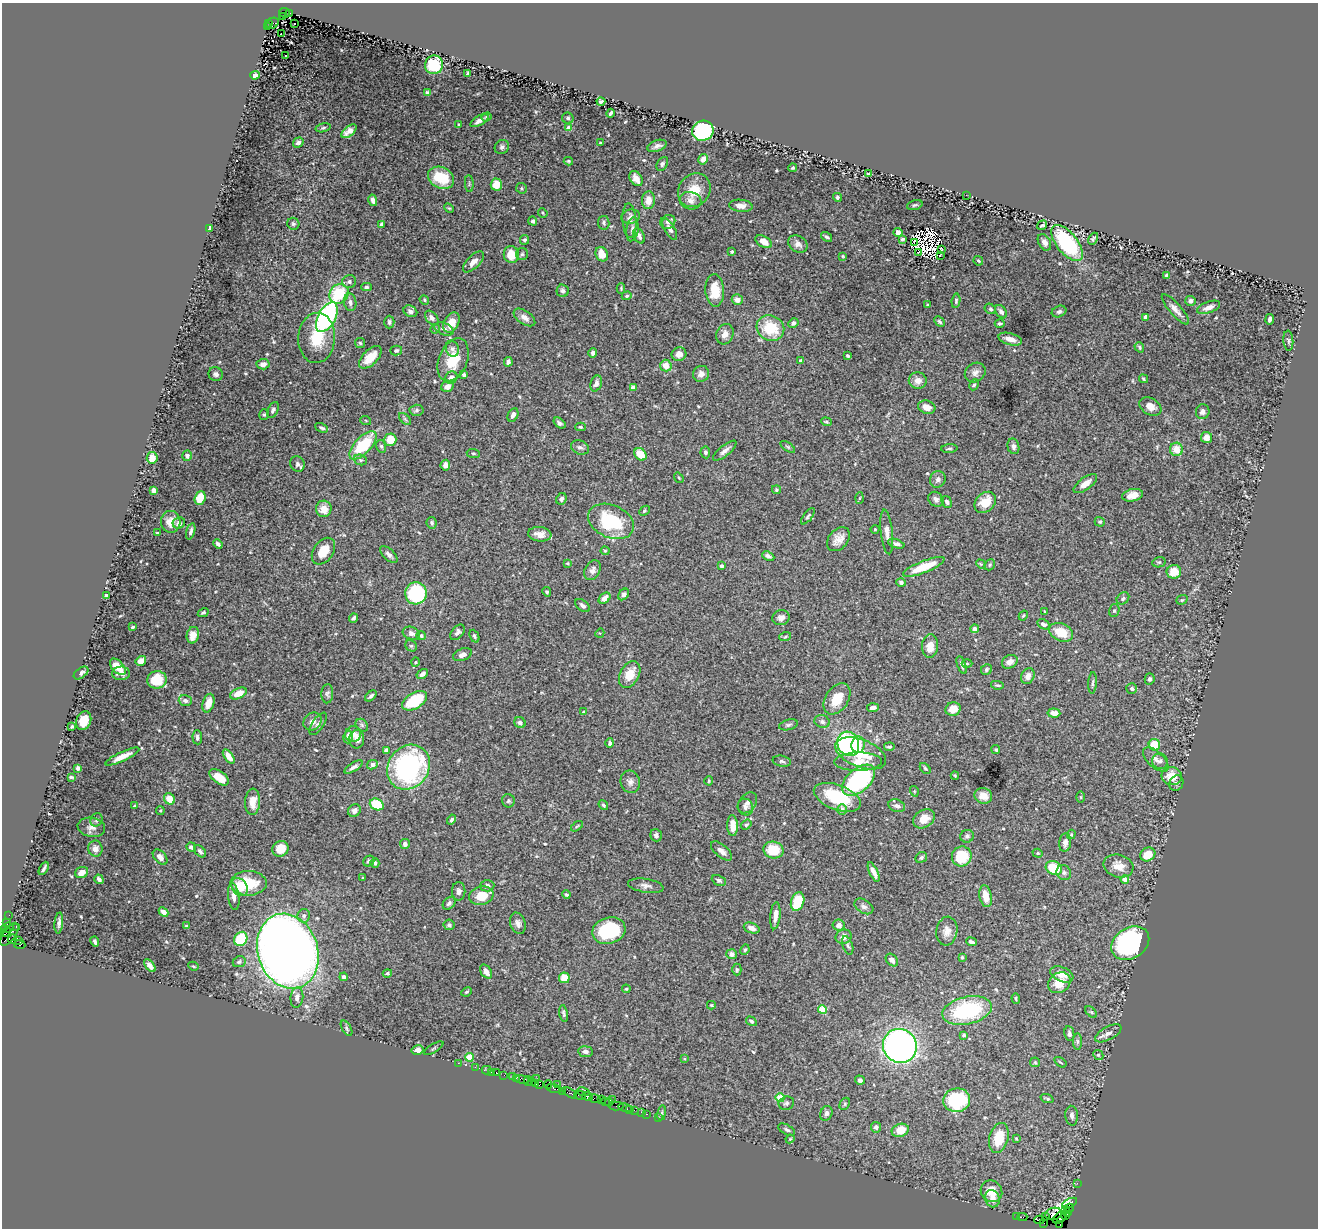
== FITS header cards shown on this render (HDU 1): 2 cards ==
NAXIS1  =                 1316
NAXIS2  =                 1226

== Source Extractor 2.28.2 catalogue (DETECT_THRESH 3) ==
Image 1316 x 1226 px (HDU 1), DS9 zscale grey, 1 PNG px = 1 image px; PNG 1320 x 1230 px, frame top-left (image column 1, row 1226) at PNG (2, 3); each listed source drawn as its Kron ellipse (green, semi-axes under 4 px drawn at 4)
Background 1.93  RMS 0.042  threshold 0.125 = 3 sigma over >= 5 px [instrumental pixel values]
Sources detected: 545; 5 with non-positive FLUX_AUTO (blend fragments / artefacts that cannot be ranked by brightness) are neither listed nor drawn; of the other 540, the 500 brightest by FLUX_AUTO listed and drawn (40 fainter detections omitted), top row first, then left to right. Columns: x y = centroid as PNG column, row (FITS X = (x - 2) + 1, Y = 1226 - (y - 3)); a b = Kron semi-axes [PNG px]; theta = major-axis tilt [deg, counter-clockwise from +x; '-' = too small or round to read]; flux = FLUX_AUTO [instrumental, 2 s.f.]
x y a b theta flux
285 13 5 5 - 1300
289 13 3 2 - 270
282 17 3 2 - 330
269 23 3 3 - 200
273 23 6 5 - 550
295 23 3 2 - 16
267 27 3 3 - 360
281 33 3 2 - 6.3
286 56 3 3 - 33
434 65 9 9 - 100
468 73 3 3 - 6.1
255 75 5 4 - 9.6
427 93 4 3 - 4.7
601 102 4 3 - 5.8
611 113 4 3 - 5.4
487 117 5 4 - 4.9
568 118 6 5 - 6.8
479 120 10 5 31 15
459 125 3 3 - 3.3
323 128 7 4 14 4.8
569 128 4 4 - 37
349 131 9 5 39 23
703 131 11 10 - 330
298 142 5 4 - 11
600 143 3 3 - 3.9
657 146 10 5 19 11
502 147 7 6 - 7.5
703 159 5 5 - 13
568 161 5 3 - 3.6
662 164 7 5 59 6.3
793 168 4 4 - 4.2
868 174 4 2 - 3.1
441 178 13 10 -26 100
636 179 8 5 -57 21
469 184 8 3 -86 3.7
496 184 6 5 - 44
522 188 5 5 - 4.6
694 190 18 15 55 54
966 195 3 2 - 22
837 197 4 4 - 4.5
373 200 6 4 -74 13
648 200 9 6 85 27
690 201 11 9 -15 16
915 205 8 4 16 4.8
741 206 12 6 -5 14
449 208 5 3 - 3
543 213 5 4 - 3.3
631 217 9 7 13 10
533 221 5 4 - 5.3
629 221 17 7 -85 16
668 222 8 6 33 11
604 223 7 5 -82 6.8
293 224 6 6 - 5.5
381 224 4 3 - 7.8
1042 225 5 3 - 4.5
209 228 4 3 - 8.6
632 229 12 6 82 11
670 229 12 5 -60 13
898 232 4 4 - 14
639 236 8 5 -63 9.4
827 237 6 3 -37 4.6
902 239 4 3 - 4.3
1093 239 6 3 61 5.7
524 240 5 4 - 7.7
764 242 9 5 -30 26
914 242 4 2 - 2.8
1044 242 9 6 -61 16
1067 243 21 10 -51 260
798 244 10 8 -32 16
941 249 3 2 - 2.6
732 251 3 3 - 4.8
918 252 3 2 - 7.8
522 254 6 6 - 5.6
602 254 7 6 - 35
511 255 8 7 - 46
940 255 3 2 - 4.1
842 256 3 3 - 2.7
978 261 5 4 - 3.5
473 262 13 6 45 20
1167 275 4 3 - 10
349 281 7 6 - 8.1
366 287 5 4 - 5.1
621 288 5 4 - 3
715 290 16 9 -86 69
563 291 6 6 - 7.6
339 294 10 9 - 120
627 296 5 4 - 3.9
424 300 5 4 - 3.7
737 300 5 5 - 20
956 301 7 4 84 4.8
1190 301 5 5 - 9
350 302 9 6 -81 10
928 304 4 3 - 2.9
1209 307 12 5 20 17
990 309 6 5 - 5.1
1175 309 19 6 -49 19
410 311 7 5 -27 12
1059 311 7 5 21 7.5
1001 312 7 5 -55 9.6
327 317 16 8 62 510
524 317 12 6 -35 16
1146 317 4 4 - 27
432 318 8 5 -51 10
1270 319 5 3 - 8.8
389 322 6 5 - 6.5
940 322 6 4 -45 4.5
451 323 11 7 62 34
793 323 5 4 - 8.6
1000 324 5 4 - 5.3
770 328 14 12 -28 110
435 329 5 4 - 3.6
444 329 10 6 -20 11
725 334 10 8 66 20
317 338 25 18 87 84
1010 339 12 6 -15 23
1288 341 10 5 -85 6
360 343 5 5 - 4.5
1139 347 5 4 - 5.1
452 349 8 6 -72 10
396 350 6 4 15 4.9
593 353 5 4 - 6.8
679 354 7 7 - 16
848 356 3 3 - 4.2
370 357 14 7 45 40
453 360 22 14 68 74
801 361 4 4 - 9.3
508 362 5 4 - 7.6
263 364 6 5 - 15
666 366 6 5 - 28
975 372 11 9 36 15
216 374 7 7 - 9
701 374 8 7 - 14
464 375 4 4 - 6.6
451 378 6 6 - 13
1143 379 5 4 - 3.2
918 381 9 8 - 22
596 383 8 5 72 11
974 385 6 4 64 4.6
447 386 6 5 - 14
633 388 4 4 - 40
927 407 9 6 -18 21
1150 407 12 8 -31 22
273 410 8 5 64 7
416 410 7 5 3 5.4
1203 412 7 6 - 12
264 415 5 4 - 4.5
513 415 7 5 63 12
405 419 7 4 -45 5.3
366 421 5 3 - 3
826 422 5 4 - 3.4
559 423 7 4 -37 7.9
580 427 5 4 - 4.5
322 428 7 3 -24 5.9
1206 437 6 5 - 19
390 440 6 6 - 47
363 445 18 8 47 130
381 446 6 5 - 6
1013 446 8 5 -76 9.7
580 447 9 6 -20 9.3
788 447 8 4 -36 4.5
949 449 8 3 5 4.2
1176 449 6 6 - 41
725 451 14 5 39 14
705 452 6 5 - 6
473 453 7 4 -6 4
640 454 7 5 -44 56
187 456 5 4 - 7.1
152 458 6 5 - 32
360 460 7 5 -21 5.3
297 464 8 7 - 10
445 465 5 5 - 17
679 478 5 3 - 3
938 479 8 7 - 10
1085 484 14 6 36 27
154 490 4 4 - 14
776 490 4 4 - 3.8
1133 495 10 6 14 23
200 498 7 5 67 69
860 498 5 3 - 3.5
561 499 6 5 - 8.1
936 499 8 7 - 9.8
947 502 6 5 - 7.5
985 502 12 9 44 50
324 509 8 8 - 35
644 511 6 4 42 3.6
808 516 10 4 52 5.1
611 521 24 16 -24 180
171 522 11 9 -85 31
1100 522 5 4 - 4.5
179 523 6 5 - 13
432 523 6 5 - 6.1
875 529 4 4 - 3.3
191 531 8 4 73 7.6
887 532 22 6 -84 22
157 533 3 2 - 3.4
540 534 12 7 -6 23
838 539 13 9 49 24
218 544 5 3 - 7.4
896 544 8 4 -19 12
323 551 15 9 54 49
605 551 4 4 - 3.2
389 555 11 5 -45 11
768 556 6 4 -25 8.5
1159 562 7 5 11 4.3
567 563 4 3 - 2.9
981 564 5 4 - 2.6
990 565 6 5 - 3.9
721 566 3 3 - 8.4
924 567 22 6 22 79
592 570 10 7 61 14
1174 572 7 6 - 37
901 582 5 4 - 6.6
547 592 5 4 - 4
416 593 11 10 - 300
624 594 6 4 50 8.9
106 595 3 3 - 6.2
605 598 7 4 41 22
1123 598 7 5 42 6.1
1182 600 6 4 20 3.6
582 606 8 5 -41 8.6
1045 611 3 2 - 2.6
1114 611 6 5 - 5.5
203 613 5 3 - 4.9
1023 616 5 3 - 2.9
353 618 5 3 - 5.8
781 618 9 7 15 13
1043 624 7 4 -29 7.8
133 627 3 3 - 4.1
975 629 4 4 - 21
457 632 9 5 50 10
1061 632 12 8 -25 57
411 633 9 6 -20 14
600 633 5 4 - 2.9
193 635 8 6 78 26
421 636 4 4 - 5.2
474 636 7 4 -66 5.9
785 637 6 3 20 3.6
411 646 6 5 - 4.8
930 646 12 8 85 33
462 655 10 6 21 15
141 661 5 4 - 19
415 662 5 3 - 2.7
1010 662 8 6 29 18
967 663 5 3 - 3.1
962 665 9 4 -70 7.9
118 667 10 5 -47 35
986 669 6 5 - 5.7
81 673 8 5 37 9.6
121 673 9 6 1 13
422 674 6 4 32 9.5
630 674 14 9 61 44
1028 676 8 6 65 18
1150 679 5 5 - 6.8
157 680 10 8 7 69
1093 683 11 3 86 5.2
997 685 6 4 -10 4.4
1132 688 5 5 - 5.7
238 693 9 5 25 32
327 694 9 6 86 7.2
371 696 7 4 41 6.9
837 699 17 11 56 58
185 701 6 5 - 7.8
415 701 13 7 31 120
208 703 9 5 74 32
873 708 6 4 6 12
953 709 7 6 - 38
583 712 3 3 - 3.8
1054 713 6 4 -5 24
84 721 10 7 69 38
313 722 10 8 40 16
822 722 8 6 -19 8.4
520 723 6 5 - 9.5
318 724 13 5 56 9
362 725 7 5 -47 5.6
788 725 9 5 13 6.6
72 727 3 3 - 3.3
353 734 8 7 - 22
197 737 7 5 -86 7.4
348 737 6 4 76 13
357 739 9 7 82 18
610 743 5 4 - 5.9
848 744 12 10 -65 370
858 745 8 6 83 27
1154 745 6 5 - 72
889 747 5 4 - 5.2
386 750 4 4 - 10
996 750 4 4 - 5.3
861 753 27 13 -21 90
229 756 8 4 -55 25
122 757 18 4 25 27
1156 760 16 8 -43 19
782 761 9 5 -12 7.2
1160 761 8 7 - 10
858 762 24 9 1 42
372 765 5 4 - 10
354 767 10 4 31 9.6
408 767 23 20 54 440
78 768 4 4 - 7.7
925 768 6 4 -47 4.3
955 776 4 4 - 2.6
1172 776 10 9 - 44
71 777 4 3 - 4.3
219 777 11 6 -36 40
859 780 19 11 41 310
709 781 4 4 - 3
630 782 11 9 -75 15
1176 783 8 6 61 7.5
914 791 5 3 - 2.6
983 796 9 7 -20 28
837 797 24 12 -21 140
1081 797 6 4 -90 3.5
169 799 6 5 - 42
508 801 7 6 - 5.6
252 802 13 7 87 33
747 803 11 8 51 12
377 804 7 5 -25 97
603 805 5 4 - 4.3
134 806 4 3 - 2.9
897 806 8 6 -20 10
745 807 8 7 - 11
354 810 7 6 - 9.9
842 810 5 5 - 16
160 811 4 3 - 3.4
924 819 11 8 31 36
96 820 7 6 - 7.1
451 820 5 4 - 5.8
746 825 6 4 37 4.5
577 826 7 3 37 3.4
733 826 10 5 -87 38
91 827 14 9 -11 17
1071 834 5 4 - 3.9
656 835 6 5 - 8
967 836 7 6 - 6.5
1065 842 9 6 83 14
405 844 5 5 - 10
191 847 5 4 - 8.3
95 849 8 7 - 17
281 849 8 7 - 42
773 850 10 8 -11 72
200 851 7 4 -48 6.7
721 851 13 6 -41 15
1038 853 5 4 - 3.4
1148 854 8 6 30 48
962 856 10 9 - 94
160 857 9 5 -48 16
921 857 6 5 - 6
369 861 6 5 - 6.4
375 863 5 4 - 8.6
1118 866 15 11 -15 33
44 868 7 2 61 5.9
1054 868 8 6 -25 90
82 872 6 5 - 19
874 872 10 3 -66 15
1064 873 8 7 - 9.7
363 878 3 3 - 2.8
99 879 5 3 - 7.3
1125 879 4 4 - 16
719 880 7 5 -25 5.9
248 883 18 12 0 110
487 886 7 5 3 10
646 886 18 7 -9 15
239 887 10 7 -56 52
459 891 9 6 -89 11
566 894 4 4 - 4.5
481 896 12 9 13 56
986 896 11 6 -79 34
234 897 13 5 -83 15
798 902 9 6 74 100
449 903 7 5 44 8.3
864 906 10 6 -32 10
163 912 5 4 - 15
9 915 2 2 - 32
304 916 7 6 - 9.9
775 916 13 5 84 20
7 923 3 2 - 160
59 923 10 4 84 9.6
518 923 11 7 -73 14
449 925 5 5 - 7
839 925 6 5 - 13
186 926 4 3 - 4.2
16 927 2 2 - 47
7 928 6 5 - 390
752 928 8 5 -20 13
609 930 17 13 15 180
947 931 14 10 82 24
6 932 5 3 - 470
9 934 13 6 55 1300
844 937 8 7 - 20
12 939 5 3 - 730
241 939 7 6 - 130
18 940 3 2 - 30
95 942 5 3 - 6.5
972 942 6 3 -21 7.6
1130 943 20 15 32 440
20 945 6 4 -7 560
848 945 9 5 -71 6.3
745 950 5 3 - 3.8
288 951 38 30 -72 3600
731 954 5 5 - 14
962 957 4 4 - 2.8
892 960 7 5 -47 13
239 962 6 5 - 5.6
150 966 7 4 -52 11
193 966 5 3 - 3.1
737 970 6 4 89 4.1
486 971 8 5 -56 23
387 973 4 4 - 4.2
1062 974 12 7 -22 27
344 977 4 4 - 11
564 978 5 5 - 53
1059 983 12 9 33 46
626 989 4 4 - 2.9
467 992 5 3 - 3.7
297 997 10 6 84 14
1016 998 5 3 - 4
711 1005 4 3 - 3
823 1010 4 4 - 85
967 1010 25 13 12 260
1091 1012 7 4 -44 4.3
564 1013 8 3 -80 5.4
751 1021 6 4 -30 6.5
346 1028 8 4 -59 5.5
1108 1033 14 6 28 16
1069 1034 7 5 -82 9.4
964 1035 4 4 - 3.6
1077 1041 8 4 90 5.8
900 1046 17 16 - 1100
434 1048 11 3 31 3.6
418 1050 6 4 11 14
585 1052 7 5 -6 11
1098 1055 5 4 - 4
469 1057 4 4 - 80
684 1059 4 3 - 3
1035 1062 5 4 - 3.2
1060 1062 7 3 -35 3.4
458 1063 2 2 - 31
475 1067 2 2 - 26
486 1070 5 2 - 79
491 1072 3 2 - 59
496 1073 3 3 - 160
504 1075 2 2 - 25
513 1076 4 3 - 280
516 1078 3 2 - 110
522 1079 7 3 -9 350
537 1079 2 2 - 30
860 1080 5 4 - 7.6
528 1081 4 2 - 170
532 1081 3 2 - 220
535 1084 3 3 - 230
548 1084 4 2 - 120
539 1085 3 2 - 72
557 1085 3 2 - 150
554 1088 8 3 -15 460
563 1091 2 2 - 21
583 1092 6 2 -14 640
570 1093 8 3 -34 500
580 1095 6 3 -10 220
588 1096 5 3 - 540
780 1098 4 4 - 84
595 1099 6 3 -11 320
612 1099 2 2 - 40
1047 1099 6 3 -19 4.1
601 1100 2 2 - 42
957 1100 13 11 7 200
605 1101 2 2 - 73
609 1102 4 3 - 140
786 1103 8 6 19 7.1
845 1104 6 4 62 4.5
616 1106 7 2 0 120
625 1108 7 3 -14 240
630 1109 3 2 - 56
634 1110 2 2 - 89
641 1112 2 2 - 51
662 1113 7 4 81 4.2
826 1113 7 6 - 12
646 1114 3 2 - 130
1072 1116 10 6 -86 11
658 1117 2 2 - 40
876 1127 5 5 - 8.2
787 1130 9 5 -28 6.8
900 1130 9 6 17 44
999 1138 15 9 74 74
790 1139 4 3 - 2.8
1016 1139 3 2 - 2.6
1077 1183 2 2 - 44
991 1191 11 10 - 60
992 1199 9 7 -70 25
1070 1203 8 3 27 550
1070 1208 4 3 - 260
1066 1209 3 3 - 290
1067 1212 3 3 - 230
1054 1214 8 6 15 1000
1065 1215 3 2 - 170
1017 1216 3 2 - 32
1022 1217 5 2 - 140
1046 1217 2 2 - 88
1060 1217 8 5 36 640
1039 1220 5 2 - 150
1044 1223 2 2 - 14
1060 1225 4 2 - 61
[40 fainter detections neither listed nor drawn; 5 non-positive-flux detections neither listed nor drawn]